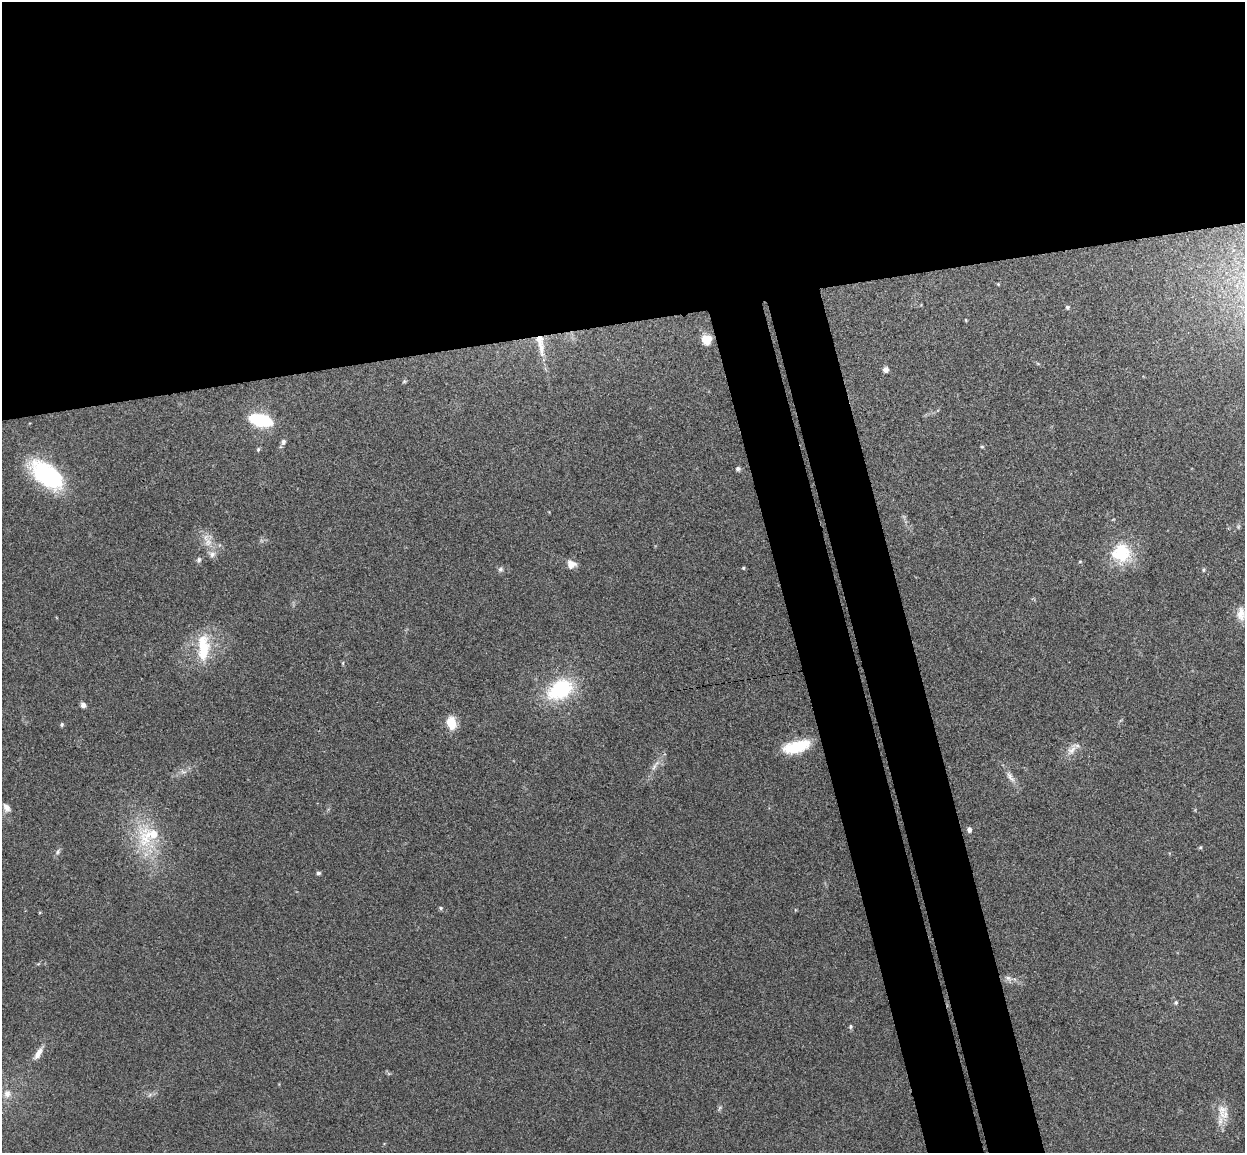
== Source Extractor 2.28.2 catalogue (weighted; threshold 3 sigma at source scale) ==
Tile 2 of 4 x 4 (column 2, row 1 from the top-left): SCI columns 1301-2543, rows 3608-4758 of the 5085 x 5029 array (HDU 1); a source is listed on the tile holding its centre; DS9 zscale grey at full resolution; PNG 1247 x 1155 px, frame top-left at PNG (2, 2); no overlay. Shown black and unused: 34% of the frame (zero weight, under 3 of 4 exposures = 5% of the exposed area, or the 3 px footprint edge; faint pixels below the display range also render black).
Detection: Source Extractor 2.28.2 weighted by HDU 2 'WHT'; one run over the whole footprint, this tile lists its part. Background 0.0705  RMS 0.0076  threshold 0.0343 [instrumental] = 3 sigma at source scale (4.5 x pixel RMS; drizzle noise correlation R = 1.50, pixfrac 1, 0.05/0.05 arcsec/px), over >= 5 px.
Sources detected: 46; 1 inside a brighter listed object's ellipse — not listed separately; the other 45 listed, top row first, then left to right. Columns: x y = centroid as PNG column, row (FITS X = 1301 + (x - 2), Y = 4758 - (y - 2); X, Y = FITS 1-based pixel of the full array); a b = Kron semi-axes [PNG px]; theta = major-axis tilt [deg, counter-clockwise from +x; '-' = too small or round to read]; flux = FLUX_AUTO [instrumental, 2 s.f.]
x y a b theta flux
998 284 4 3 - 0.7
1067 307 5 4 - 1.5
966 320 4 3 - 0.7
707 339 12 10 -83 9.3
540 344 35 9 -80 14
886 369 6 5 - 3.9
404 381 6 5 - 1
260 420 20 10 -14 53
283 442 6 5 - 2.6
982 447 4 4 - 0.87
258 449 6 4 69 1.2
738 469 5 5 - 2.1
47 475 43 22 -39 69
208 542 14 11 -79 8.1
1121 553 27 27 - 33
199 560 7 6 - 1.8
571 564 10 9 - 6.4
743 568 4 3 - 0.96
501 569 7 6 - 1.9
1203 570 5 5 - 1.2
1241 614 19 12 -86 8.6
203 648 37 15 89 29
343 663 5 3 - 0.71
560 690 29 20 29 56
83 705 6 5 - 2.9
451 723 16 11 -82 12
62 724 5 4 - 1.1
796 746 29 12 15 29
1072 750 16 9 45 6.2
655 766 21 4 58 4.9
1010 777 20 7 -57 5.4
6 807 13 8 -54 4.4
969 830 5 4 - 2.9
154 834 39 29 14 45
1200 847 5 4 - 1
58 852 8 5 29 1.7
318 873 5 4 - 1.6
441 908 6 4 -15 1.3
1008 978 11 6 -35 3.1
1176 1003 6 5 - 1.4
850 1026 6 5 - 1.3
38 1053 17 7 61 6.2
7 1094 11 9 81 5.7
719 1108 7 4 70 1.3
1224 1115 16 15 - 11
Overlapping masked pixels (flux is a lower limit): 1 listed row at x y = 540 344
Isophote crosses this tile's border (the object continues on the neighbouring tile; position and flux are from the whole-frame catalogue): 1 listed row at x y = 1241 614